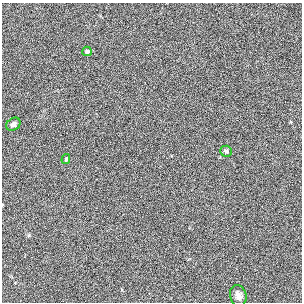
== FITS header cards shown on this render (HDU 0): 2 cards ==
NAXIS1  =                  300 / length of data axis 1
NAXIS2  =                  300 / length of data axis 2

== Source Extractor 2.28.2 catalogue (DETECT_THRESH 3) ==
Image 300 x 300 px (HDU 0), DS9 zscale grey, 1 PNG px = 1 image px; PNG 304 x 304 px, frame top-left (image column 1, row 300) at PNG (2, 3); each listed source drawn as its Kron ellipse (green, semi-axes under 4 px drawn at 4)
Background 1180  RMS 6.4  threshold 19.1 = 3 sigma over >= 5 px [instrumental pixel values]
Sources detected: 5; all 5 listed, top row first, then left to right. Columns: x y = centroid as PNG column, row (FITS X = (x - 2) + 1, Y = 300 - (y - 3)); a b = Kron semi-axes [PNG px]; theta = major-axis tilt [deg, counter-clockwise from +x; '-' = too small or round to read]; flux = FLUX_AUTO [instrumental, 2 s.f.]
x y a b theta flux
87 51 5 4 - 1600
13 124 7 6 - 1500
226 151 6 5 - 860
66 159 5 4 - 830
238 296 11 8 -75 2200